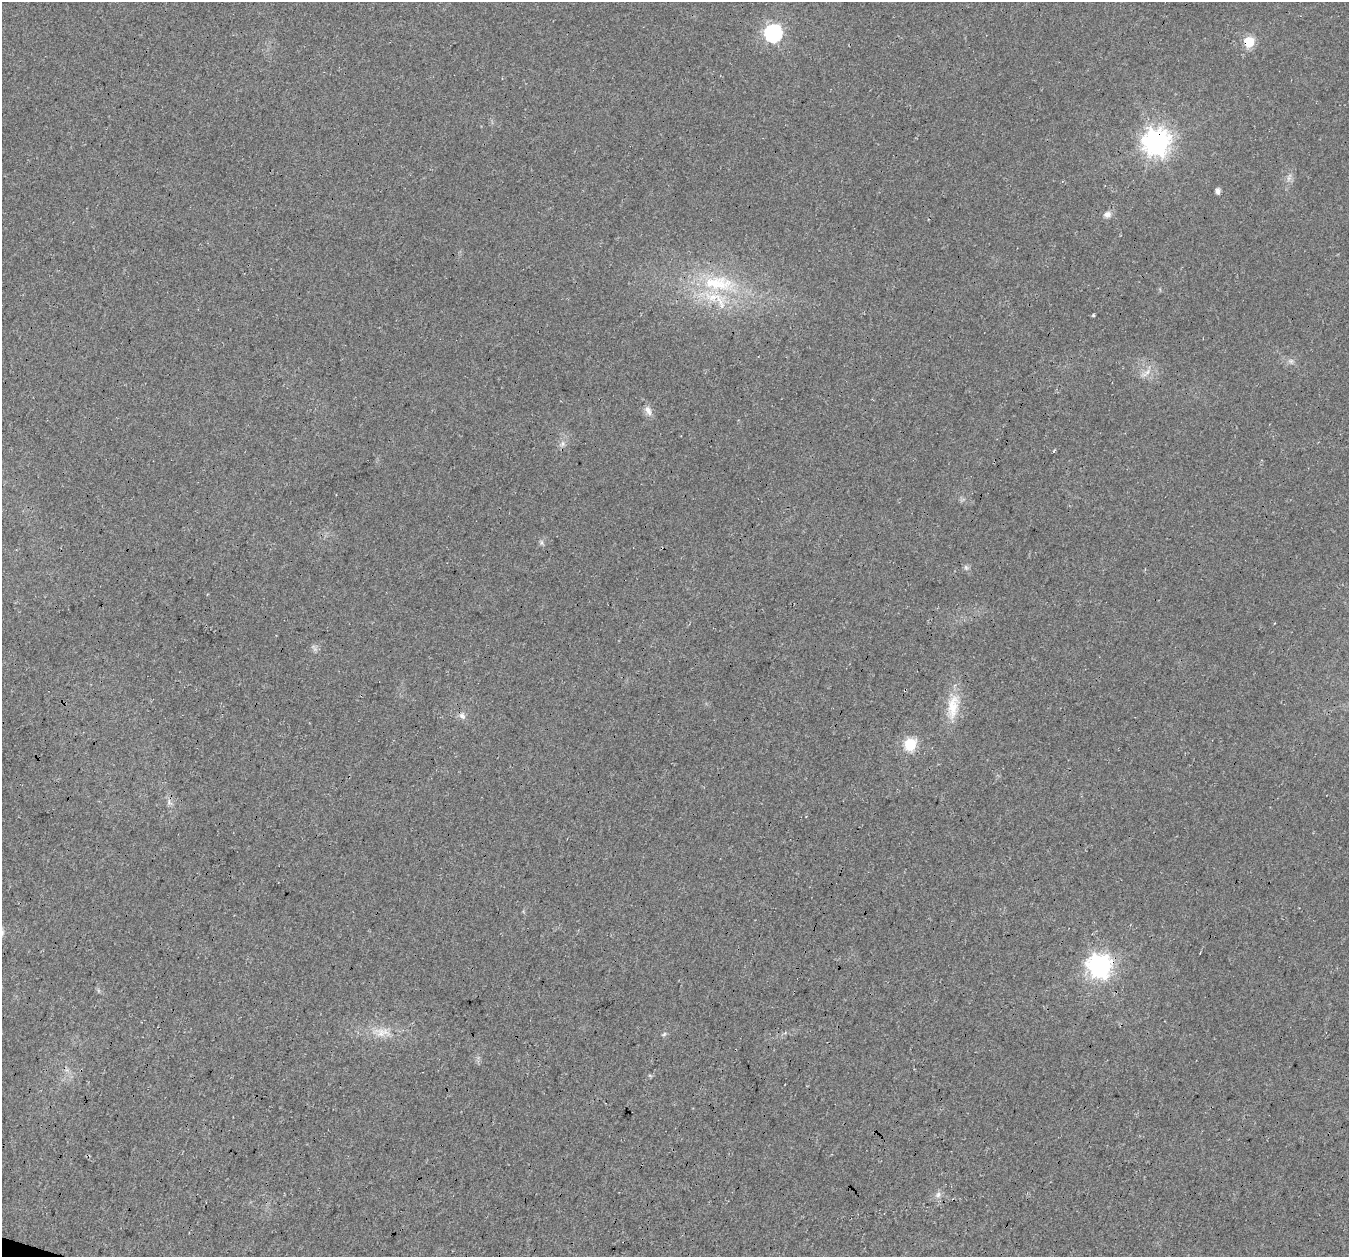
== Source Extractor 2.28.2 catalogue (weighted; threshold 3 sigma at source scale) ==
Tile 7 of 4 x 4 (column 3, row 2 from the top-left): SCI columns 2726-4072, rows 2845-4099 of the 5441 x 5625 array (HDU 1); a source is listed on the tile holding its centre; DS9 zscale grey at full resolution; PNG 1351 x 1259 px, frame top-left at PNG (2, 2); no overlay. Shown black and unused: <1% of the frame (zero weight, under 3 of 4 exposures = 5% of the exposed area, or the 3 px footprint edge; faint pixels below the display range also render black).
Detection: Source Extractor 2.28.2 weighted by HDU 2 'WHT'; one run over the whole footprint, this tile lists its part. Background 0.0374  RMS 0.0076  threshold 0.0344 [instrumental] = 3 sigma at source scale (4.5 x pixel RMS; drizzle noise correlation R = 1.50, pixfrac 1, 0.0396/0.0396 arcsec/px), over >= 5 px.
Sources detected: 22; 1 too faint to see at this stretch — not listed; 1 inside a brighter listed object's ellipse — not listed separately; the other 20 listed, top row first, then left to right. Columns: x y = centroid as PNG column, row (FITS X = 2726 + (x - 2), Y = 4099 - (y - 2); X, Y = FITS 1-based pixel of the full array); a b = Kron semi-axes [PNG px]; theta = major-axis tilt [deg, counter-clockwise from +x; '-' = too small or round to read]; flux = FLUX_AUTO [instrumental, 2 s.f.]
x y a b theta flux
773 33 7 7 - 230
1249 42 6 6 - 49
1156 142 9 9 - 810
1218 191 5 4 - 3.6
1107 214 11 9 18 3.8
718 283 51 22 -5 62
1291 361 6 6 - 2.1
1146 373 19 6 40 5
648 411 14 7 -64 4.7
563 444 8 5 83 2.6
1054 450 6 2 45 0.71
541 542 7 4 -72 1.5
953 707 39 15 83 21
462 716 10 8 -58 3.3
910 744 6 6 - 86
169 802 11 6 -54 2.9
1100 966 8 8 - 570
382 1032 28 13 -1 15
664 1034 7 4 45 1.2
938 1195 9 7 58 3
Overlapping masked pixels (flux is a lower limit): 3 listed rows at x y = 1249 42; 1156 142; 1100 966
Unlisted compact peaks at least as high as the median listed source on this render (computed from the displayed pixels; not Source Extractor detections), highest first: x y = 1093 315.